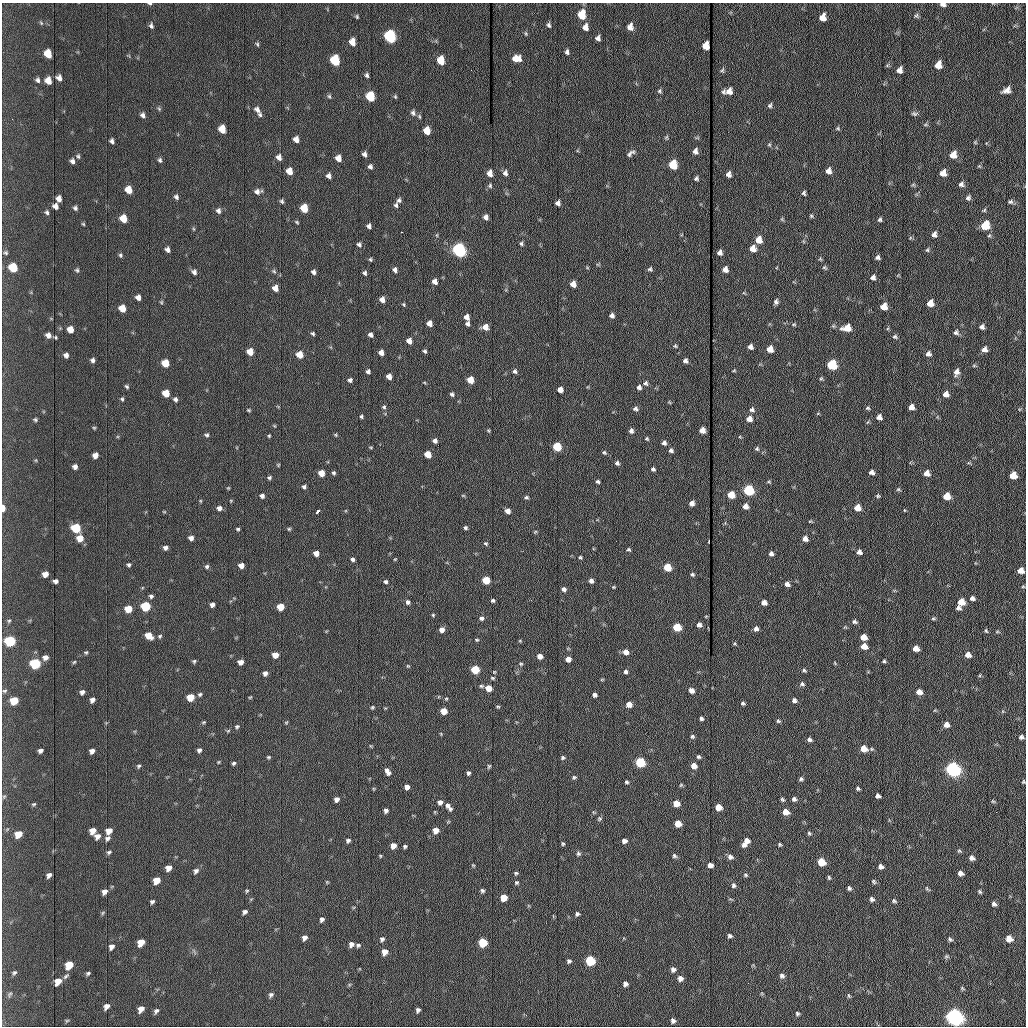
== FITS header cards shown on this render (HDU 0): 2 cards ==
NAXIS1  =                 1024 /fastest changing axis
NAXIS2  =                 1024 /next to fastest changing axis

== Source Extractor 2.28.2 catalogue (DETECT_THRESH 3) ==
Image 1024 x 1024 px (HDU 0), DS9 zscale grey, 1 PNG px = 1 image px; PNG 1028 x 1028 px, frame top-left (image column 1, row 1024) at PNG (2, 3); no overlay
Background 1190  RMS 14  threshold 43.4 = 3 sigma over >= 5 px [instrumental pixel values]
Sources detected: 491; all 491 listed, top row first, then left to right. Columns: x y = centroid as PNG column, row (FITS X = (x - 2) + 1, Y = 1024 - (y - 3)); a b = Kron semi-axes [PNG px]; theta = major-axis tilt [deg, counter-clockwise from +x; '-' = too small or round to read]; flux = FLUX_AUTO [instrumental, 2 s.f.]
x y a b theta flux
150 4 4 3 - 1500
943 4 7 4 -9 3200
582 15 8 6 89 25000
917 15 7 5 -34 1800
357 17 5 4 - 1200
823 17 7 6 - 8900
41 23 6 4 -46 1100
549 25 6 5 - 2000
151 26 7 5 -76 2400
585 27 7 6 - 6000
630 27 7 6 - 6300
526 33 7 4 -71 1200
390 37 7 6 - 140000
598 38 5 4 - 3100
352 42 6 5 - 9500
257 44 6 4 -61 1400
706 46 7 5 83 12000
567 52 6 5 - 2300
48 54 7 5 -65 17000
516 58 8 6 -3 9600
335 60 7 6 - 55000
441 60 7 5 -83 21000
938 65 7 6 - 9700
722 70 7 5 76 1700
900 70 7 6 - 4900
367 75 5 4 - 2000
59 78 6 5 - 4200
38 80 6 5 - 2400
48 81 7 6 - 9000
1007 90 9 6 27 5600
659 91 6 6 - 1700
729 91 7 6 - 6100
723 92 7 5 83 2100
329 96 6 5 - 1400
370 97 7 6 - 44000
395 97 6 4 -69 1200
770 105 6 5 - 2000
159 109 5 5 - 1400
257 110 9 6 -49 3900
413 113 8 6 -71 2700
914 113 8 5 -5 2100
143 115 6 5 - 3000
260 115 6 5 - 1600
838 128 6 4 -1 1300
222 129 6 5 - 17000
427 131 6 5 - 16000
666 137 6 5 - 1300
296 139 6 5 - 6100
112 141 5 4 - 2600
975 142 5 4 - 940
769 145 6 5 - 1400
695 151 6 5 - 4000
631 153 12 6 36 3300
364 154 5 4 - 3100
953 155 7 7 - 9800
78 156 6 4 -73 1500
279 157 6 5 - 5300
338 158 6 5 - 7200
160 160 6 5 - 2000
72 161 6 5 - 2900
673 165 6 6 - 39000
979 166 5 4 - 990
370 167 5 5 - 2500
289 171 6 5 - 11000
828 171 6 5 - 5500
490 173 6 5 - 7700
505 173 7 6 - 3000
943 173 6 6 - 7700
729 174 6 5 - 4100
329 176 6 5 - 3300
696 178 6 5 - 1900
961 184 7 6 - 3100
913 185 6 4 1 1200
490 186 7 5 -89 1700
129 190 6 5 - 13000
257 192 7 7 - 3800
804 193 5 4 - 1900
176 197 6 5 - 2300
968 198 7 6 - 2700
59 199 5 5 - 5400
399 200 7 6 - 2300
282 201 5 5 - 1700
1010 202 7 6 - 2300
558 203 5 4 - 3500
396 205 6 5 - 2000
55 206 6 5 - 4400
75 208 6 5 - 2100
304 208 6 5 - 24000
984 210 5 4 - 1300
218 211 6 5 - 3000
47 212 6 5 - 1800
811 216 5 4 - 1300
486 217 6 5 - 3800
123 219 6 5 - 15000
782 219 6 4 -45 1200
880 219 5 4 - 1800
297 222 5 3 - 1200
83 224 5 4 - 1100
985 225 7 6 - 31000
369 226 5 4 - 3000
194 229 5 3 - 960
401 232 2 2 - 600
934 234 7 6 - 3700
437 235 6 3 72 970
910 238 6 4 72 1100
759 240 6 6 - 13000
359 244 6 5 - 2300
521 244 6 4 -49 1800
753 248 6 6 - 8200
168 250 5 4 - 3900
459 250 6 6 - 270000
927 250 6 5 - 1500
6 253 6 5 - 1600
720 253 5 5 - 3700
120 255 5 5 - 1500
878 257 5 4 - 2400
370 259 5 4 - 1400
820 259 6 5 - 1300
13 268 6 6 - 31000
824 268 7 5 -43 1500
650 269 6 5 - 1900
725 269 5 5 - 5800
77 270 5 5 - 1600
395 270 6 5 - 3100
274 271 6 5 - 1600
194 272 7 5 -47 3000
313 272 6 5 - 2900
365 273 6 5 - 2000
873 277 6 6 - 3300
435 281 6 5 - 5400
573 284 5 5 - 8100
275 288 5 5 - 7500
138 297 5 5 - 4700
382 300 5 5 - 5700
161 302 5 5 - 1100
776 302 5 4 - 2500
930 303 6 6 - 11000
404 304 5 4 - 1200
884 307 6 5 - 13000
122 308 6 5 - 14000
612 315 5 5 - 3400
467 317 6 5 - 5500
429 323 5 5 - 6100
468 324 5 5 - 2700
794 324 5 4 - 1200
485 327 6 6 - 8700
982 327 5 5 - 3100
847 328 8 6 8 15000
70 329 5 5 - 9500
956 332 7 6 - 2700
313 334 5 4 - 1500
48 335 6 5 - 4200
370 335 5 5 - 3000
56 337 4 3 - 1100
895 337 7 5 -23 1900
409 341 5 5 - 6400
675 346 5 5 - 1400
750 347 5 5 - 4100
770 349 5 5 - 13000
984 349 6 6 - 4600
425 351 5 4 - 1800
250 352 5 5 - 15000
381 352 5 4 - 6400
928 354 7 6 - 3500
66 355 5 4 - 3500
299 355 5 5 - 15000
92 360 5 5 - 2700
685 361 5 5 - 3200
165 363 6 5 - 19000
832 365 6 6 - 72000
974 366 6 4 0 1200
734 370 5 4 - 940
368 371 4 4 - 2500
514 371 6 5 - 2400
956 372 8 6 74 4800
389 376 5 4 - 6000
821 379 5 4 - 1200
350 380 6 5 - 2300
470 380 5 5 - 18000
645 383 7 6 - 2400
127 386 4 3 - 1500
639 387 5 5 - 3100
560 390 5 5 - 7100
166 393 6 5 - 15000
452 394 5 5 - 2200
946 394 6 5 - 6700
122 399 5 4 - 1400
175 399 6 5 - 2400
669 402 5 4 - 890
384 407 5 5 - 1700
911 407 5 5 - 6300
868 408 6 4 11 1500
635 409 7 5 -14 2700
249 410 4 3 - 1100
752 410 6 6 - 2700
361 416 4 4 - 1500
879 417 5 5 - 5100
749 419 6 5 - 7600
35 420 5 4 - 1500
94 428 5 4 - 1000
488 430 6 3 -58 1100
702 430 5 5 - 8300
631 431 5 5 - 3100
207 435 5 4 - 1600
336 435 5 4 - 1100
269 436 4 3 - 1000
647 439 5 4 - 1200
435 441 5 5 - 3400
664 443 5 5 - 2900
371 447 5 3 - 870
557 447 5 5 - 46000
757 449 6 5 - 1700
671 451 5 5 - 2600
604 452 5 4 - 1500
428 454 5 5 - 17000
95 455 5 5 - 5000
617 463 6 5 - 2300
969 463 6 3 -16 1100
278 465 5 4 - 920
75 467 5 5 - 3400
653 469 4 4 - 2000
872 472 5 5 - 3900
321 473 5 5 - 13000
334 473 5 5 - 1600
927 473 5 5 - 7900
1013 475 6 6 - 16000
269 478 5 4 - 1700
598 481 5 4 - 1800
769 482 5 3 - 1100
304 487 5 4 - 2300
228 488 5 4 - 860
898 489 5 4 - 1300
749 490 6 5 - 110000
463 495 6 4 -1 960
731 495 5 5 - 21000
262 496 5 5 - 3200
878 496 5 4 - 1400
947 496 6 5 - 18000
526 497 6 4 -10 1700
692 503 5 4 - 4700
745 506 5 5 - 6500
3 508 5 3 - 8500
219 508 6 5 - 3800
857 508 5 5 - 13000
904 510 4 3 - 710
318 511 4 3 - 7600
508 511 5 4 - 6400
164 512 5 3 - 820
76 528 6 5 - 49000
465 528 5 4 - 1800
238 529 5 4 - 1300
289 529 5 5 - 1300
535 532 5 4 - 1100
80 538 6 6 - 12000
191 538 5 4 - 4200
805 539 5 5 - 6100
486 544 6 5 - 1500
165 548 5 4 - 3100
629 549 5 4 - 1500
859 552 6 5 - 3700
316 553 5 5 - 6600
771 554 5 5 - 2900
580 557 5 4 - 1300
352 559 5 4 - 2400
395 559 4 3 - 810
129 565 4 4 - 1700
241 565 5 4 - 6800
207 566 6 5 - 1800
667 567 5 5 - 30000
1021 571 6 5 - 8100
45 574 5 5 - 7000
692 574 6 5 - 1700
486 580 5 5 - 28000
56 581 5 4 - 3000
591 581 4 4 - 3900
386 582 5 5 - 1900
787 584 6 5 - 4300
613 587 4 4 - 940
1023 587 5 3 - 850
564 589 5 4 - 3300
151 596 5 5 - 2100
972 598 6 5 - 3100
493 600 4 4 - 1700
408 602 6 5 - 2500
961 602 6 5 - 17000
764 603 5 4 - 5500
212 605 4 4 - 3700
146 606 6 5 - 56000
280 607 5 5 - 20000
958 608 6 5 - 2600
128 609 6 5 - 20000
433 615 4 4 - 1100
481 618 6 5 - 2500
933 618 7 3 8 1300
9 621 6 5 - 1400
854 622 7 5 -13 2200
699 625 5 5 - 3900
677 627 5 5 - 40000
756 629 5 5 - 3400
442 630 5 5 - 5900
986 631 5 4 - 1200
149 635 6 5 - 14000
160 636 6 5 - 1400
863 637 5 5 - 12000
477 640 5 4 - 1200
10 641 6 6 - 81000
520 641 5 3 - 860
864 646 5 5 - 12000
916 648 5 5 - 8700
86 652 5 4 - 1300
626 652 5 5 - 7500
275 655 5 5 - 11000
968 655 6 5 - 6400
540 656 5 4 - 7900
45 657 7 6 - 4100
568 659 5 4 - 7900
194 661 5 4 - 1400
884 661 4 4 - 1400
74 662 6 3 44 1100
240 662 5 4 - 5600
835 663 6 3 -71 790
35 664 6 6 - 83000
521 664 5 4 - 1300
408 666 5 4 - 950
475 670 5 5 - 41000
804 670 5 4 - 1600
494 672 4 4 - 920
626 672 5 5 - 2300
265 673 5 4 - 3900
980 675 5 3 - 920
493 678 5 4 - 1400
602 679 6 3 19 840
802 684 6 5 - 2000
481 686 6 4 11 1500
488 688 5 5 - 15000
691 690 5 5 - 5200
5 691 6 5 - 1500
82 692 5 4 - 3000
919 692 5 5 - 6900
200 694 6 5 - 1700
595 695 4 4 - 2900
190 697 6 5 - 20000
250 697 6 3 36 900
446 699 5 4 - 1100
92 700 5 4 - 3900
794 700 6 5 - 3200
14 701 6 5 - 23000
743 703 5 4 - 1600
629 705 5 5 - 8500
372 707 5 4 - 1200
498 707 6 3 -6 1100
935 710 5 3 - 910
444 711 5 5 - 15000
701 718 4 4 - 2000
778 721 4 4 - 1400
203 722 6 4 20 1200
286 722 5 3 - 960
946 725 6 6 - 5900
237 726 6 5 - 1500
441 734 6 3 -72 880
692 736 5 5 - 1600
1021 737 6 5 - 2400
809 739 6 5 - 2500
864 748 6 6 - 14000
199 750 5 5 - 2600
40 751 5 4 - 2700
92 751 5 4 - 4300
268 757 5 4 - 1200
698 757 5 4 - 1700
562 758 5 4 - 1600
218 762 4 4 - 840
640 762 6 5 - 76000
234 763 4 4 - 1600
139 766 5 4 - 1600
489 766 6 4 74 1400
694 766 5 5 - 8700
953 769 7 6 - 390000
388 772 9 5 -57 4500
468 773 5 4 - 2100
574 777 6 5 - 1600
801 779 5 5 - 1800
626 782 4 4 - 1600
1023 782 5 4 - 1100
681 785 5 4 - 1200
407 787 5 5 - 5300
858 789 4 3 - 1500
4 796 6 4 2 1100
878 796 4 4 - 2800
336 799 5 5 - 4500
782 799 5 4 - 1800
794 799 5 5 - 2500
993 801 6 5 - 1300
440 802 6 5 - 4000
676 803 5 5 - 13000
34 804 6 4 25 1200
449 807 12 5 -55 4400
718 807 5 5 - 15000
386 811 5 4 - 2900
786 812 6 5 - 11000
996 812 3 2 - 740
599 819 6 5 - 1600
448 822 6 3 19 1000
678 823 5 5 - 13000
436 830 6 5 - 9500
93 831 6 5 - 9800
109 831 6 5 - 8000
809 833 6 5 - 1500
18 834 6 5 - 14000
97 836 7 6 - 5300
108 838 7 5 47 2900
348 841 6 5 - 2200
624 841 5 5 - 4300
747 841 6 6 - 5900
563 844 5 4 - 1300
780 844 4 4 - 1300
744 845 6 5 - 4000
393 846 5 5 - 8100
405 846 5 4 - 1700
959 851 6 6 - 1500
109 852 6 4 29 1700
578 853 6 6 - 2000
380 856 4 3 - 990
674 856 6 5 - 2000
730 857 7 6 - 3600
972 858 6 5 - 3900
821 862 6 5 - 27000
473 865 5 4 - 1000
710 865 5 5 - 5300
881 866 5 5 - 3500
168 868 6 5 - 7500
196 871 7 5 45 2900
516 873 5 5 - 1500
960 873 6 5 - 4000
49 875 5 4 - 3400
746 875 6 4 -28 1400
829 878 6 4 -74 1400
157 880 6 5 - 15000
327 882 4 4 - 910
516 882 6 4 41 1600
874 882 6 5 - 1700
733 885 7 6 - 2300
849 888 6 4 -62 2000
927 889 8 4 -51 1400
247 891 5 4 - 1200
482 891 5 4 - 1900
105 892 6 5 - 4400
980 892 5 5 - 1500
504 898 5 5 - 16000
872 899 6 5 - 2600
894 901 7 5 -30 1800
152 902 4 4 - 2000
994 904 6 5 - 2500
245 912 5 4 - 2400
102 913 6 4 70 1200
577 914 5 5 - 2000
322 919 5 4 - 2600
730 936 6 4 -27 2200
304 938 5 4 - 4400
1009 938 7 6 - 8800
382 939 7 6 - 2500
950 939 7 5 -44 1800
141 942 6 5 - 15000
483 942 6 5 - 40000
351 944 6 6 - 4000
358 945 6 5 - 1800
111 947 6 5 - 3700
384 952 6 5 - 8400
946 956 7 6 - 1600
590 960 6 6 - 66000
569 961 5 5 - 2000
69 965 7 5 49 22000
673 969 5 5 - 3200
14 973 6 5 - 1800
88 973 5 4 - 1600
66 976 10 4 46 2100
782 976 7 6 - 2900
680 978 6 6 - 4300
58 981 7 5 49 11000
625 984 5 4 - 3100
962 988 7 3 -36 1200
10 994 8 5 60 1700
271 995 7 5 45 2300
849 996 7 4 -71 1400
106 1006 7 5 52 4700
141 1009 6 5 - 6200
418 1010 5 4 - 2600
156 1011 7 5 47 2500
797 1013 5 5 - 1600
955 1017 7 6 - 720000
67 1021 6 4 2 1100
673 1021 5 5 - 3000
At the frame edge (FLAGS 8, measured only in part): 4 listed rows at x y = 150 4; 943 4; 3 508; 1023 782

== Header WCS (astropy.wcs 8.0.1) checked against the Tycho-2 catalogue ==
Header WCS as astropy/WCSLIB reads it (applying the file's SIP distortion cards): RA---TAN-SIP/DEC--TAN-SIP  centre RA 20:32:55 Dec +07:41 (308.23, +7.69 deg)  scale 1.67 arcsec/px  FOV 28.5' x 28.6'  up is -179 deg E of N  parity flipped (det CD > 0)
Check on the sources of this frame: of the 60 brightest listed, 17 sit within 2.5 arcsec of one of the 19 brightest Tycho-2 stars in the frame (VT <= 12.30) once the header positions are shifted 0.10 arcsec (0.01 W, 0.10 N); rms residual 0.96 arcsec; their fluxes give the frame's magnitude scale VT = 23.68 - 2.5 log10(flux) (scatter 0.19 mag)
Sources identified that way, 17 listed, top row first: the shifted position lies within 2.5 arcsec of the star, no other Tycho-2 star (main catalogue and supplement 1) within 5.0 arcsec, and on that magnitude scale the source's flux lands within +1.5 / -3 mag of the star's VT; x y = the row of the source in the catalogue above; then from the Tycho-2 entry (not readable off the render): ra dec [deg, ICRS J2000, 3 dp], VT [Tycho-2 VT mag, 2 dp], TYC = Tycho-2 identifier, HIP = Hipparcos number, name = IAU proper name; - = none
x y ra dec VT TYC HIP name
390 37 308.286 +7.464 10.73 522-842-1 - -
335 60 308.312 +7.475 12.07 522-647-1 - -
441 60 308.262 +7.475 12.01 522-585-1 - -
370 97 308.295 +7.492 11.63 522-671-1 - -
459 250 308.254 +7.563 10.72 1087-1249-1 - -
832 365 308.080 +7.618 11.66 1087-1359-1 - -
749 490 308.120 +7.676 10.97 1087-777-1 - -
76 528 308.435 +7.690 11.87 1088-65-1 - -
667 567 308.158 +7.712 12.30 1087-297-1 - -
10 641 308.467 +7.743 11.69 1088-851-1 - -
35 664 308.455 +7.753 11.50 1088-523-1 - -
475 670 308.249 +7.758 12.15 1087-191-1 - -
640 762 308.172 +7.802 11.35 1087-577-1 - -
953 769 308.026 +7.807 10.06 1087-869-1 - -
483 942 308.247 +7.885 12.25 1087-1189-1 - -
590 960 308.197 +7.894 11.89 1087-513-1 - -
955 1017 308.026 +7.922 8.78 1087-1005-1 - -